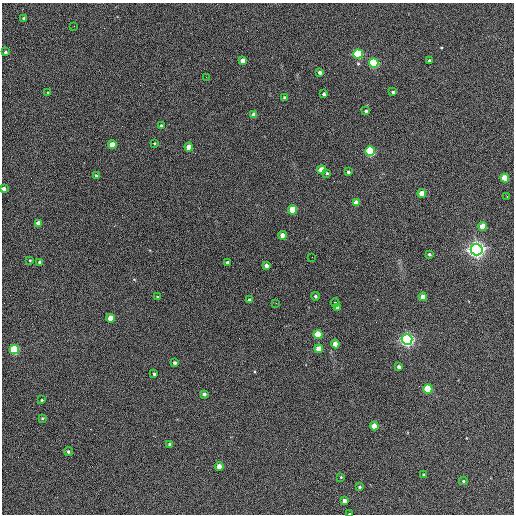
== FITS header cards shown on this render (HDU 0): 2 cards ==
NAXIS1  =                  512 / Axis length
NAXIS2  =                  512 / Axis length

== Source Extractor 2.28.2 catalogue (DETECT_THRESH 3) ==
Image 512 x 512 px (HDU 0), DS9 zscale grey, 1 PNG px = 1 image px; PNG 516 x 516 px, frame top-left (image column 1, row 512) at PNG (2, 3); each listed source drawn as its Kron ellipse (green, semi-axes under 4 px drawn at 4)
Background 399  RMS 22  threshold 64.9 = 3 sigma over >= 5 px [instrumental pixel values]
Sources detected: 70; all 70 listed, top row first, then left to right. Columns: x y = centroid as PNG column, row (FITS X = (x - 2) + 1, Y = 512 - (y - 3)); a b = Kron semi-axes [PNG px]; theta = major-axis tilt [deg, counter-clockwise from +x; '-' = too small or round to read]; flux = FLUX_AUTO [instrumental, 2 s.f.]
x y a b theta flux
24 18 4 3 - 2100
74 26 2 2 - 850
5 52 3 3 - 2300
358 54 5 4 - 160000
243 61 4 4 - 17000
429 61 3 3 - 3100
374 63 5 4 - 210000
320 72 4 3 - 4300
206 77 2 2 - 760
393 92 4 3 - 2400
48 93 4 3 - 1100
324 94 3 3 - 3200
284 97 3 3 - 1400
366 111 4 4 - 2900
254 115 4 4 - 11000
161 125 3 3 - 1700
155 143 3 2 - 1100
112 145 4 4 - 26000
189 147 4 4 - 22000
370 151 5 4 - 190000
322 170 4 4 - 35000
348 172 3 3 - 2500
327 173 4 3 - 1800
96 176 4 3 - 2800
505 178 4 4 - 42000
4 189 4 4 - 6500
422 193 4 4 - 21000
507 196 3 3 - 1700
356 203 4 4 - 15000
293 210 4 4 - 70000
38 224 4 4 - 12000
483 226 4 4 - 27000
282 235 4 4 - 13000
477 249 6 6 - 970000
429 254 4 3 - 2300
312 257 2 2 - 660
30 260 3 2 - 1100
40 262 4 3 - 3800
228 263 4 4 - 8500
266 266 4 3 - 5600
315 296 4 4 - 2700
158 297 3 3 - 1700
423 297 4 4 - 18000
249 300 3 3 - 3500
335 302 4 3 - 1100
276 303 2 2 - 810
337 308 4 3 - 3600
111 318 4 4 - 25000
318 334 4 4 - 64000
407 340 5 5 - 650000
335 344 4 4 - 19000
14 349 4 4 - 160000
319 349 4 4 - 24000
175 363 3 3 - 3200
399 367 4 4 - 6000
154 374 3 3 - 2700
428 389 4 4 - 110000
204 394 4 3 - 3400
42 400 3 2 - 1200
42 418 3 3 - 1400
374 426 4 4 - 28000
170 444 3 3 - 2300
68 451 5 4 - 2800
219 466 4 4 - 16000
423 474 4 3 - 1400
341 477 3 3 - 1000
463 481 4 4 - 2100
359 487 3 3 - 2000
345 501 4 4 - 8300
349 514 3 2 - 1400
At the frame edge (FLAGS 8, measured only in part): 2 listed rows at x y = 4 189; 349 514